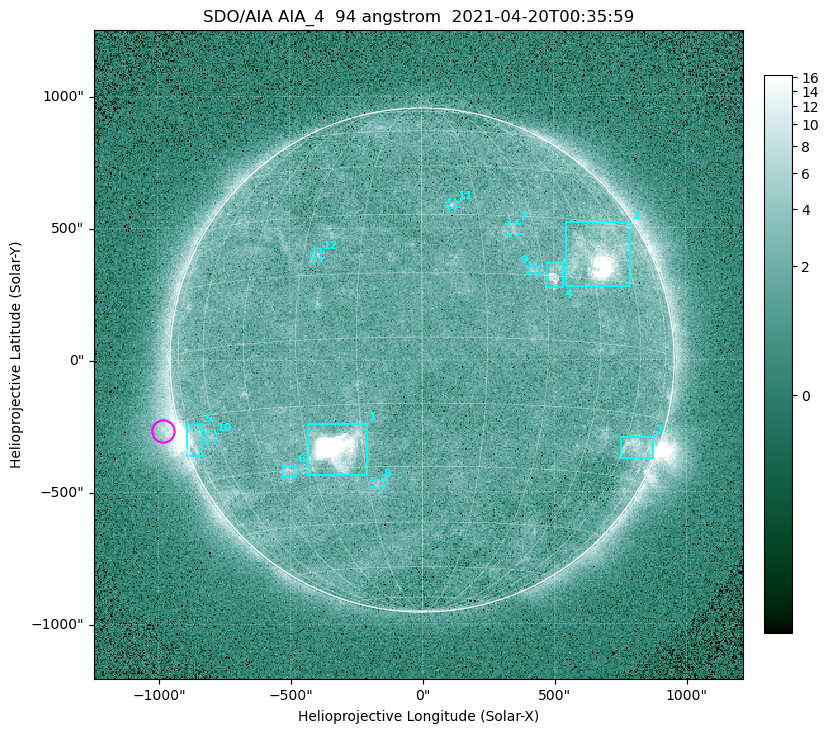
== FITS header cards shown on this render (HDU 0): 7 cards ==
TELESCOP= 'SDO/AIA '
INSTRUME= 'AIA_4   '
WAVELNTH=                   94
WAVEUNIT= 'angstrom'
DATE-OBS= '2021-04-20T00:35:59.12'
CTYPE1  = 'HPLN-TAN'
CTYPE2  = 'HPLT-TAN'

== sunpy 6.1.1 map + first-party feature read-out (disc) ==
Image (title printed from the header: SDO/AIA AIA_4  94 angstrom  2021-04-20T00:35:59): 512 x 512 px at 4.8 arcsec/px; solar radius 955 arcsec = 199 px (full disc in frame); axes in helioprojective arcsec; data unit not stated in the header (colour bar unlabelled)
Orientation: roll -0.138 deg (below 1 deg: not rotated)
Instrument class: DISC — disc imager (sunpy class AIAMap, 94 A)
Bright regions (active regions / flare kernels): reference = the median radial profile (limb darkening/brightening removed); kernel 5 px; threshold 5 sigma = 2.41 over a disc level ~1.7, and >= 1.15x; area >= 9 px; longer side >= 5 px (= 24 arcsec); searched inside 0.97 R_sun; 12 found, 12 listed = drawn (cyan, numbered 1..; 6 of them under ~33 arcsec drawn as corner ticks so the feature stays visible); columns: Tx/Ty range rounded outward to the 10 arcsec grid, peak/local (2 s.f.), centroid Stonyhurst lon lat
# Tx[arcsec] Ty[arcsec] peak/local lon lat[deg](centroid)
1 -430..-210 -440..-240 353 -22 -25
2 540..790 280..520 30 +48 +20
3 750..880 -380..-290 4.5 +67 -22
4 470..540 270..370 5.7 +33 +15
5 -900..-830 -360..-240 7.5 -73 -20
6 -530..-480 -440..-400 3.2 -38 -30
7 330..370 470..520 2.9 +24 +26
8 -180..-150 -480..-450 2.7 -12 -34
9 410..440 330..360 2.8 +27 +16
10 -810..-780 -300..-280 2.7 -63 -20
11 100..130 580..600 2.9 +8 +33
12 -410..-380 390..410 2.7 -26 +20
Off-limb structures (1.02-1.3 R_sun): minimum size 50 px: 7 found; the strongest spans PA ~85..120 deg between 1.02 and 1.21 R_sun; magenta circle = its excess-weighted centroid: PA ~105 deg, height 1.06 R_sun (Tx ~-980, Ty ~-270 arcsec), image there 5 x the reference